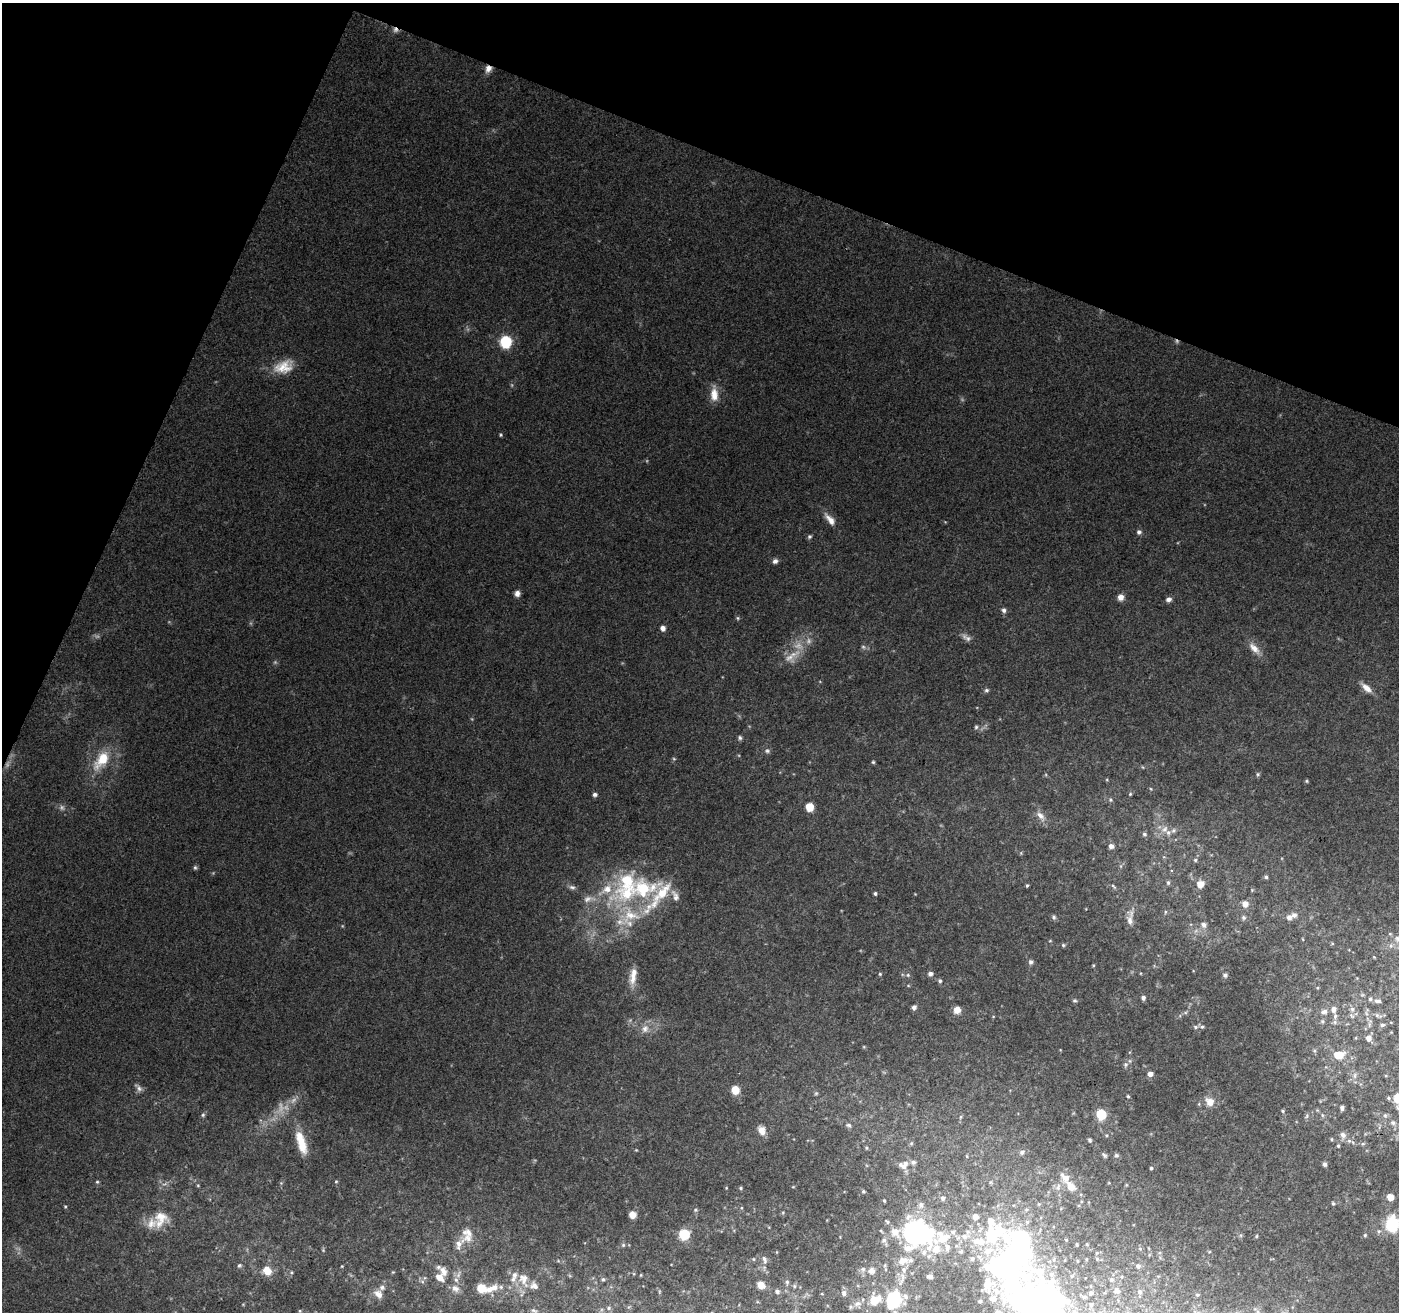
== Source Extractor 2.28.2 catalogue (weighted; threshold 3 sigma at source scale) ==
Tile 2 of 4 x 4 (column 2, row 1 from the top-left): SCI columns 1410-2806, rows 4206-5515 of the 5600 x 5726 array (HDU 1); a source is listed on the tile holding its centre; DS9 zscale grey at full resolution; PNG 1401 x 1314 px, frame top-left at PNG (2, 3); no overlay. Shown black and unused: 20% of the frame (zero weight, under 3 of 4 exposures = <1% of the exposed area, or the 3 px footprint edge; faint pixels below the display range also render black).
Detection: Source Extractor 2.28.2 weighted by HDU 2 'WHT'; one run over the whole footprint, this tile lists its part. Background 0.128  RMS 0.006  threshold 0.027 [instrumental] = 3 sigma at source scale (4.5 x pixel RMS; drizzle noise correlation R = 1.50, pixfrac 1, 0.0396/0.0396 arcsec/px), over >= 5 px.
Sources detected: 252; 10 too faint to see at this stretch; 5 inside a brighter object's white glare — not listed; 35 inside a brighter listed object's ellipse — not listed separately; the other 202 listed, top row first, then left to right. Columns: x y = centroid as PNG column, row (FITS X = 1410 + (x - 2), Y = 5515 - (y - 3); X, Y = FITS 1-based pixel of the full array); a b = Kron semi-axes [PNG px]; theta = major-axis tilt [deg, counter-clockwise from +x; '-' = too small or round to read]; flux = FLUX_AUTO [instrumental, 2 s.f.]
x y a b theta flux
395 30 8 6 -47 2
488 69 9 7 59 3.9
506 342 6 6 - 70
284 367 27 16 21 14
714 394 20 10 -88 7.6
501 435 4 4 - 0.74
830 519 17 7 -49 5.7
1139 532 6 6 - 1.7
809 537 6 5 - 1.1
775 561 7 6 - 2
517 593 7 6 - 2.6
1121 597 7 6 - 3.9
1168 599 7 5 16 2.2
1004 610 7 6 - 1.8
738 618 5 5 - 0.81
663 628 5 5 - 3.1
966 638 15 7 -30 2.9
863 647 6 5 - 1.2
1254 648 19 8 -48 5.9
790 657 27 13 30 10
1366 688 15 7 -42 4.9
986 690 6 6 - 1.3
976 727 5 5 - 1.1
740 738 6 5 - 1.3
767 751 7 6 - 1.6
674 759 5 3 - 0.57
102 760 28 14 53 19
873 762 4 4 - 0.75
1258 774 5 5 - 0.92
1307 781 5 4 - 0.71
1151 789 5 3 - 0.53
595 794 5 4 - 1.8
1130 794 5 4 - 0.7
1110 800 6 5 - 1.1
809 807 5 5 - 18
1040 815 13 8 -44 4.2
1168 832 9 9 - 4.1
1144 834 6 6 - 1.4
1111 846 6 5 - 3
1195 860 5 5 - 0.9
195 868 6 5 - 1
1266 877 5 5 - 0.98
1168 882 7 5 -90 1.2
1200 884 7 7 - 6.1
1027 885 4 3 - 0.8
1113 886 9 4 -45 1.1
572 887 9 6 -16 1.9
643 889 38 28 5 50
1252 890 4 4 - 0.54
875 893 4 4 - 1.1
588 899 19 8 10 5.3
1245 904 7 7 - 4.3
1165 912 6 3 72 0.74
630 915 34 27 10 34
1054 917 6 6 - 1.3
1243 917 6 6 - 1.4
1289 917 7 6 - 2.8
1130 918 23 9 86 5.2
1204 925 8 7 - 2.5
1398 939 10 9 - 4.2
1050 941 5 3 - 0.48
1063 945 5 4 - 0.94
1374 957 4 3 - 0.49
1031 962 6 6 - 1.6
880 974 4 4 - 0.73
930 974 5 5 - 2.1
908 975 5 5 - 0.99
1225 975 5 5 - 1.8
633 976 25 8 82 7.3
940 981 6 5 - 1.1
1143 998 5 4 - 2.1
1075 1000 5 5 - 0.95
1378 1001 9 4 -4 1.5
914 1007 6 5 - 2.1
1334 1009 9 7 81 2.9
1352 1009 6 6 - 1.6
957 1010 7 7 - 5.2
1324 1012 10 7 14 2.6
1377 1015 6 5 - 1.2
1322 1021 6 6 - 1.1
1335 1022 6 5 - 1.2
1382 1025 6 5 - 1.2
1195 1027 6 5 - 1.2
1202 1027 5 5 - 1.1
645 1029 12 9 59 4.5
1368 1038 5 5 - 3.6
1338 1055 10 7 3 11
1126 1064 6 6 - 1.6
1150 1074 5 5 - 3.5
1355 1075 10 4 90 1.7
138 1088 13 6 -46 2.4
735 1090 7 7 - 8.6
1128 1096 4 4 - 0.93
1388 1098 5 4 - 1
1397 1098 11 8 87 9.1
1209 1102 13 10 -46 5.5
1342 1108 6 4 86 1.8
1282 1111 5 4 - 0.8
1101 1114 6 6 - 33
203 1115 5 5 - 1
1322 1115 6 5 - 1.2
1385 1115 6 5 - 1
1307 1116 7 5 40 1.3
960 1117 6 3 70 0.72
1393 1123 7 6 - 1.4
849 1125 8 6 -20 1.8
762 1130 11 8 -60 4.7
1343 1135 9 8 - 3.1
1332 1139 5 4 - 0.87
1090 1140 5 4 - 0.97
301 1142 30 10 -72 15
911 1143 6 5 - 0.88
1363 1144 6 4 -17 0.88
1338 1146 5 4 - 0.89
866 1148 6 4 -64 0.78
636 1150 4 4 - 0.48
1022 1152 7 6 - 1.5
1104 1155 8 5 -45 1.1
1116 1155 7 5 -14 1.2
905 1163 16 7 8 4.2
1325 1164 6 5 - 1.6
1151 1168 4 3 - 0.84
336 1181 4 4 - 0.67
97 1182 5 4 - 0.79
198 1185 4 4 - 0.59
1126 1185 5 3 - 0.58
1071 1186 12 8 -51 7.2
1058 1187 10 6 79 2.5
741 1188 4 4 - 0.81
863 1191 4 4 - 0.78
1390 1197 5 5 - 7.8
943 1198 7 7 - 2.1
884 1201 3 3 - 0.66
1333 1203 5 4 - 0.85
921 1205 9 8 - 3.2
65 1206 5 3 - 0.58
695 1210 6 5 - 0.87
783 1212 5 3 - 0.52
632 1215 6 6 - 5.9
160 1219 25 20 61 14
887 1222 6 4 -49 1.1
1392 1224 7 6 - 110
895 1232 13 11 -41 7.9
917 1233 21 18 -14 140
995 1233 46 39 -55 61
684 1234 6 6 - 44
1365 1235 5 4 - 0.82
1256 1236 5 4 - 0.76
468 1238 15 12 -7 6.3
941 1238 31 20 19 26
884 1240 7 6 - 1.9
1066 1240 3 3 - 0.53
623 1245 5 5 - 1.1
1087 1245 4 3 - 0.5
1140 1249 5 3 - 0.6
323 1250 5 4 - 0.67
961 1251 6 6 - 1.4
1097 1253 5 4 - 0.77
754 1259 5 3 - 0.57
764 1259 12 6 -78 2.4
1097 1259 5 5 - 0.73
903 1261 15 11 20 6
239 1266 6 6 - 1.2
342 1266 4 3 - 0.51
1138 1266 5 5 - 1.8
863 1269 6 6 - 1.3
267 1270 12 9 -63 8.4
443 1271 13 8 -61 4.6
872 1271 7 7 - 2.6
291 1272 6 3 -72 0.76
393 1272 4 4 - 0.55
641 1275 4 3 - 0.5
930 1276 5 3 - 1.8
439 1277 9 6 -39 5.9
523 1279 19 13 -70 8.3
603 1279 5 4 - 1
787 1282 7 5 -88 1.2
987 1284 15 9 89 7.7
761 1285 6 6 - 7
794 1286 5 5 - 0.85
455 1288 11 9 -29 3.8
489 1289 26 9 22 9.3
777 1291 7 6 - 1.6
1117 1291 9 6 -46 1.8
1140 1292 6 5 - 1.6
844 1293 7 5 -86 1.7
1091 1293 4 3 - 1.1
378 1294 12 9 -43 4.6
1197 1295 5 4 - 0.81
905 1297 8 6 -51 1.6
1084 1297 4 4 - 0.78
993 1299 8 7 - 3.2
875 1300 17 11 29 8.3
893 1300 13 11 76 35
980 1301 3 2 - 0.56
857 1303 9 7 33 2.3
1091 1304 4 3 - 0.93
1040 1307 42 33 11 250
609 1308 6 5 - 1
534 1311 9 5 -18 1.5
997 1312 4 4 - 2.2
1258 1312 6 4 -72 1
Overlapping masked pixels (flux is a lower limit): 2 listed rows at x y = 395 30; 488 69
Isophote crosses this tile's border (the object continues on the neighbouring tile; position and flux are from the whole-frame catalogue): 6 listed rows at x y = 1398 939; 1397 1098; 1392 1224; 1040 1307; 997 1312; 1258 1312